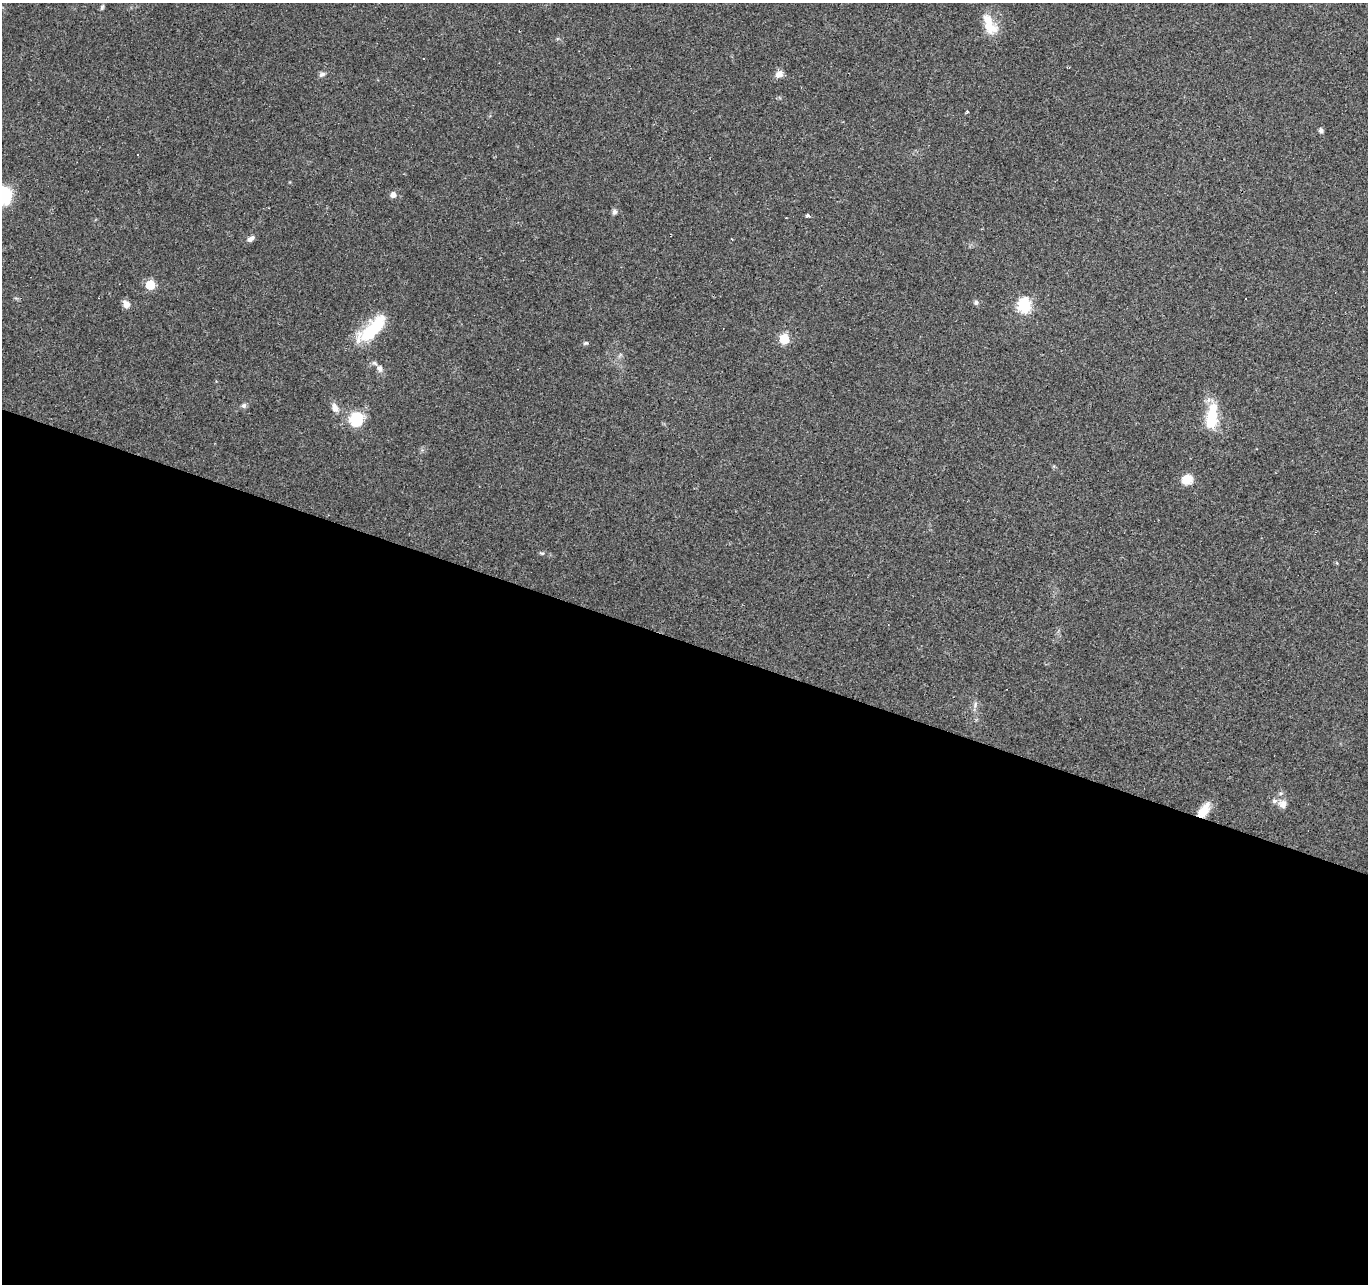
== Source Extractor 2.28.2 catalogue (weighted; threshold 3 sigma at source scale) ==
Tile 14 of 4 x 4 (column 2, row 4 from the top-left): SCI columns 1367-2732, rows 210-1491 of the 5469 x 5613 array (HDU 1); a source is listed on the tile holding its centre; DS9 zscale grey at full resolution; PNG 1370 x 1286 px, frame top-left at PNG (2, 3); no overlay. Shown black and unused: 50% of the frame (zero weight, under 2 of 3 exposures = <1% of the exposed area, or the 3 px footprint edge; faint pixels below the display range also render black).
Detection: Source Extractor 2.28.2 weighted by HDU 2 'WHT'; one run over the whole footprint, this tile lists its part. Background 0.0349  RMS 0.004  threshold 0.018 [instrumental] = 3 sigma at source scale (4.5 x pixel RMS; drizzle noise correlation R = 1.50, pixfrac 1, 0.0396/0.0396 arcsec/px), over >= 5 px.
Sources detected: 36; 4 cosmic-ray / hot-pixel residue — not listed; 3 inside a brighter listed object's ellipse — not listed separately; the other 29 listed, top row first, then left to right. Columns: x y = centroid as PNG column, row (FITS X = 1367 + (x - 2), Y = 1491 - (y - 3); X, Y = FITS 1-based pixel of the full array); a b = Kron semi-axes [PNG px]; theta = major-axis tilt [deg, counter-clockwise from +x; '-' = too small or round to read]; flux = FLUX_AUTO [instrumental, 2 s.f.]
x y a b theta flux
102 7 7 4 74 0.75
989 27 22 13 -29 7
322 74 8 6 32 1.2
779 74 10 7 39 2.8
967 111 4 3 - 0.45
1321 130 5 5 - 1.5
138 155 3 3 - 1.2
5 195 16 11 -75 20
393 195 5 5 - 2.4
614 212 7 6 - 1.1
807 216 4 4 - 0.97
251 238 10 6 35 1.6
150 285 6 6 - 16
976 302 6 6 - 1.1
126 304 10 7 -60 2.4
1024 305 7 6 - 55
372 329 40 14 43 21
784 339 6 6 - 20
586 343 7 4 25 0.61
380 368 10 7 -72 1.6
244 405 7 7 - 1
335 408 12 8 -73 2.7
1212 416 29 11 83 16
356 419 16 15 - 12
1187 479 12 10 22 5.4
542 553 6 4 0 0.57
975 704 9 4 69 1.1
1283 804 11 10 - 2.5
1204 811 19 10 47 6.1
Overlapping masked pixels (flux is a lower limit): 1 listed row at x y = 1204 811
Isophote crosses this tile's border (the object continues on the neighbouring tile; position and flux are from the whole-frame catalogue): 1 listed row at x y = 5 195